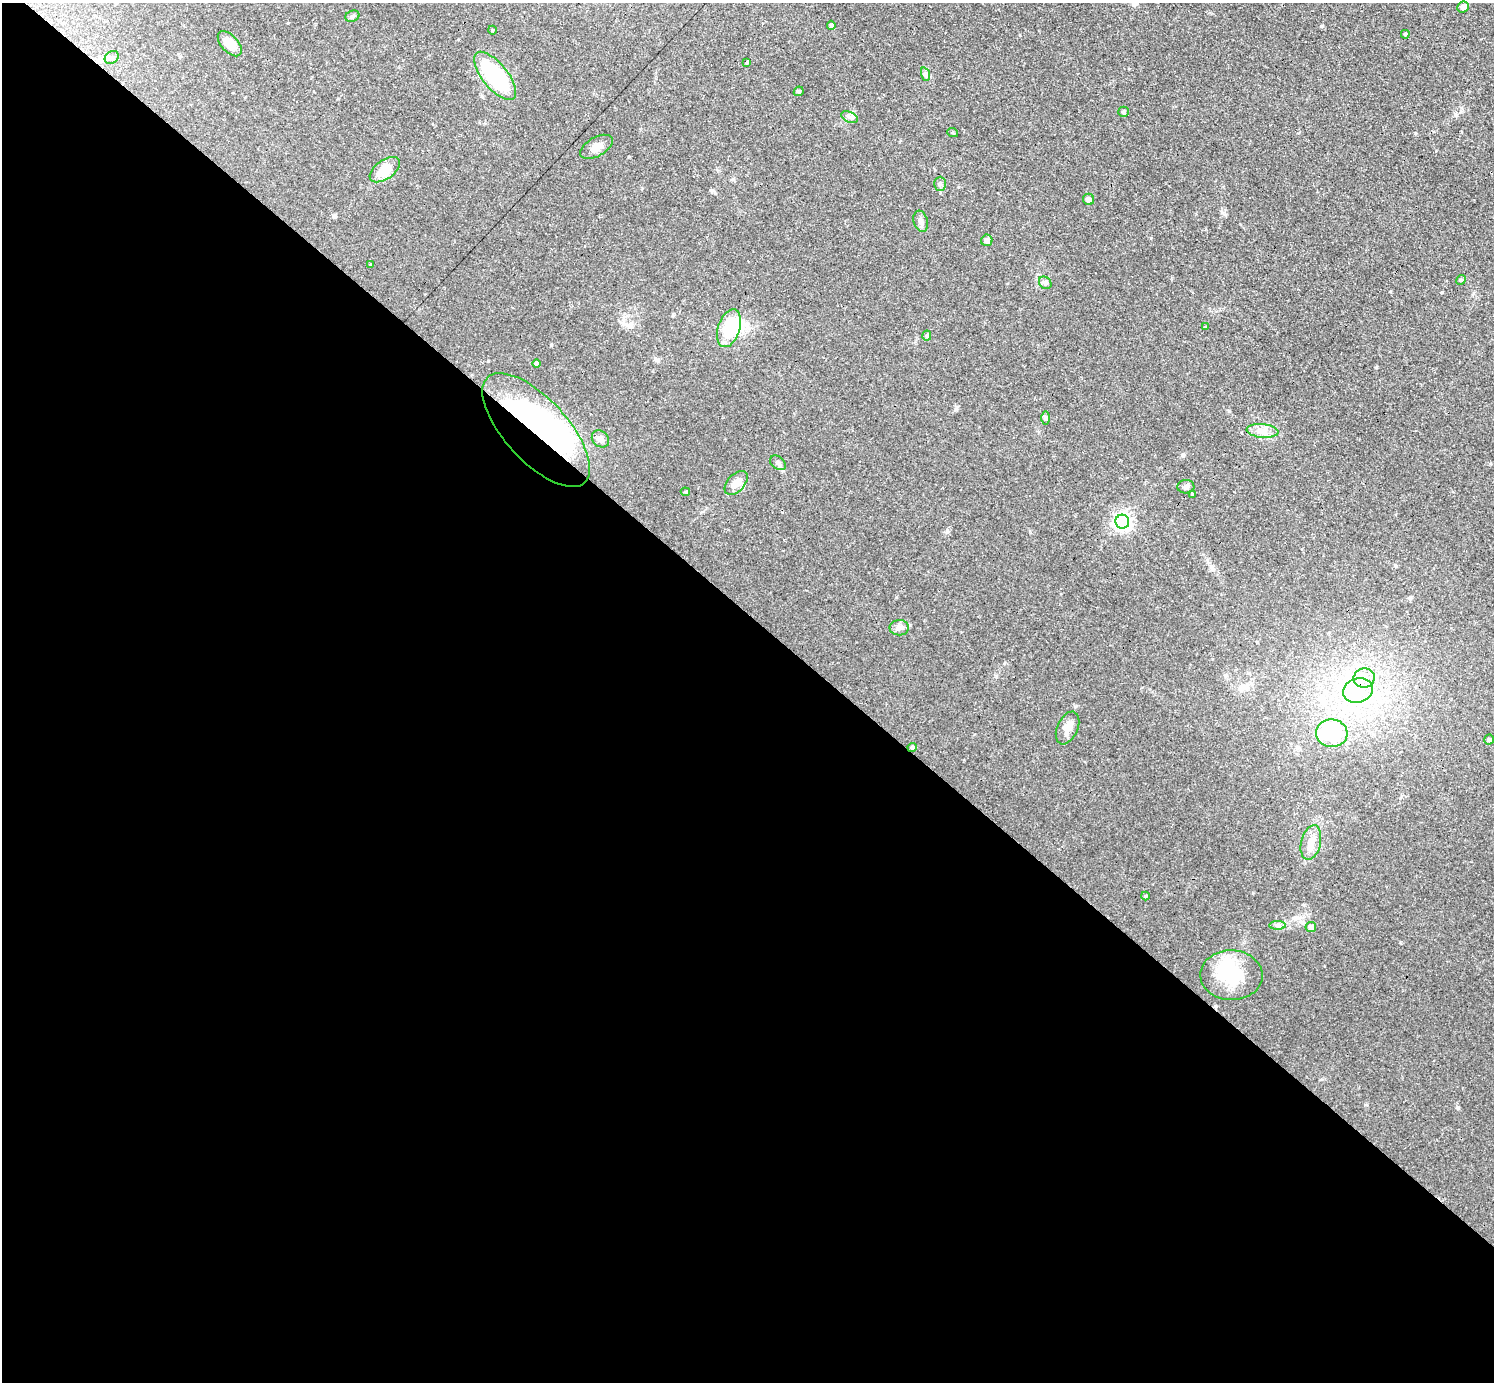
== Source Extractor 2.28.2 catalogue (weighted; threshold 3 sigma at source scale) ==
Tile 14 of 4 x 4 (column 2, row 4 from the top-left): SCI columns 1547-3038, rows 321-1700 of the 6141 x 6138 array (HDU 1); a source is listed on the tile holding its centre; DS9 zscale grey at full resolution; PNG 1496 x 1384 px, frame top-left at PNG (2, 3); each listed source drawn as its Kron ellipse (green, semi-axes under 4 px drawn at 4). Shown black and unused: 56% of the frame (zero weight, under 3 of 4 exposures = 1% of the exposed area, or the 3 px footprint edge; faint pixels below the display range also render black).
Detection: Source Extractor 2.28.2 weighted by HDU 2 'WHT'; one run over the whole footprint, this tile lists its part. Background 0.116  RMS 0.007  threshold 0.0315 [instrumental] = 3 sigma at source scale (4.5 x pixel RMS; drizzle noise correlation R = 1.50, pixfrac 1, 0.05/0.05 arcsec/px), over >= 5 px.
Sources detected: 54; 5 inside a brighter object's white glare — neither listed nor drawn; the other 49 listed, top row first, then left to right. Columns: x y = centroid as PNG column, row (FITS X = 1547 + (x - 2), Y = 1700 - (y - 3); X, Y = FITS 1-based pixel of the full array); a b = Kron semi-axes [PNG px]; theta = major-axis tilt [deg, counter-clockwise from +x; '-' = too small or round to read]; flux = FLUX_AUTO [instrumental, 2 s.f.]
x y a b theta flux
1463 7 6 5 - 3.2
352 16 7 5 22 1.6
831 25 4 4 - 2
492 30 4 3 - 0.58
1405 34 4 4 - 1.1
230 44 15 8 -47 9.7
112 57 7 6 - 1.9
747 63 4 3 - 0.77
925 74 7 4 -72 1.5
495 76 29 12 -51 64
799 91 5 4 - 1.1
1123 112 5 5 - 1.4
849 117 9 5 -24 2.1
953 133 5 3 - 0.76
596 147 18 9 30 5.3
385 170 17 9 36 15
940 184 7 6 - 1.7
1089 199 6 5 - 3.5
921 221 11 7 -74 2.7
987 240 6 5 - 2.6
371 264 4 2 - 0.53
1461 280 5 4 - 0.93
1045 283 7 5 -44 1.5
1205 327 4 3 - 0.7
729 328 19 11 71 24
927 335 5 4 - 1.1
537 364 4 4 - 2
1046 418 7 4 90 1.1
536 430 71 31 -47 190
1263 431 16 6 -5 5.4
600 439 9 7 -41 2.8
778 463 9 6 -38 2.1
736 483 14 8 47 7
1186 487 8 6 3 2
685 492 5 4 - 0.89
1192 494 4 3 - 0.83
1122 522 7 7 - 270
899 628 10 7 1 3
1364 678 10 9 - 7.1
1358 690 15 12 18 15
1067 728 17 10 66 6.7
1332 733 16 14 -5 48
1489 740 5 4 - 1.3
912 748 5 4 - 1.3
1311 842 18 9 76 7.3
1145 896 4 4 - 0.79
1278 925 8 4 0 1.7
1311 927 5 5 - 3.7
1231 975 31 25 -1 37
Overlapping masked pixels (flux is a lower limit): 2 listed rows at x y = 536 430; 912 748
Unlisted compact peaks at least as high as the median listed source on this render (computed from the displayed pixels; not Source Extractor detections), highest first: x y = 1183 454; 1321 26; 1458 1107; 551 345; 1415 133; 1441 292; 1376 367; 1400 942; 956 409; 1075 706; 1151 238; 629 327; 1020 35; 1366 1105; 896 597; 1390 291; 947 532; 1229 411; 629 157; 1436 151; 673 315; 1222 213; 335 215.